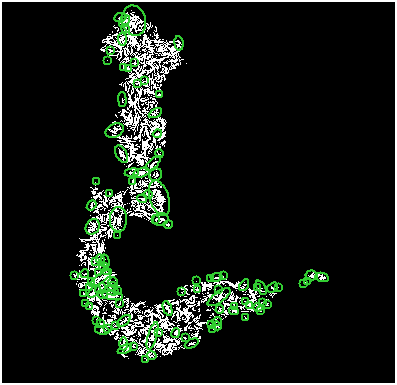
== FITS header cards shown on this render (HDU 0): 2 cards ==
NAXIS1  =                  393
NAXIS2  =                  381

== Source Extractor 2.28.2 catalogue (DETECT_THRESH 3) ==
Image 393 x 381 px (HDU 0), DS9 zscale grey, 1 PNG px = 1 image px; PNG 397 x 385 px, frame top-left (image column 1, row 381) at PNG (2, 2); each listed source drawn as its Kron ellipse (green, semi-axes under 4 px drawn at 4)
Background 0.499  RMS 2.9e-06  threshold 8.61e-06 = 3 sigma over >= 5 px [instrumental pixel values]
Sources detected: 252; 144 with non-positive FLUX_AUTO (blend fragments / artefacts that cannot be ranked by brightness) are neither listed nor drawn; the other 108 listed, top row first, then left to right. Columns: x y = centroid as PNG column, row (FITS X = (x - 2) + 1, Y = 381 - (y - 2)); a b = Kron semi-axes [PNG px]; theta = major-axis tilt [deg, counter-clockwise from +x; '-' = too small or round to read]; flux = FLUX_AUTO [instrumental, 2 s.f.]
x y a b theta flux
121 17 6 3 10 0.49
134 20 15 12 -76 3.1
125 22 7 3 52 0.46
125 29 4 2 - 0.26
122 39 6 4 -86 0.8
179 43 7 4 -83 1.2
110 50 2 2 - 0.2
107 61 2 2 - 0.042
134 63 2 2 - 0.46
123 68 4 3 - 0.1
128 69 4 2 - 0.5
145 81 4 3 - 0.8
138 83 4 3 - 0.75
159 95 4 3 - 1.1
122 99 7 2 -88 0.026
155 113 7 4 29 0.24
115 131 9 6 26 0.097
157 134 4 2 - 0.4
121 154 9 5 -63 0.4
159 154 4 2 - 0.043
153 163 10 3 44 0.37
132 172 7 3 7 0.73
141 173 8 4 15 0.65
156 175 7 6 - 0.47
132 181 3 2 - 0.37
96 182 3 2 - 0.15
109 193 3 2 - 0.086
148 195 4 3 - 0.43
160 198 18 9 -72 2.6
142 199 5 2 - 0.42
92 205 5 3 - 0.025
118 219 12 8 -89 0.87
156 219 3 2 - 0.13
161 219 8 6 16 0.82
168 224 5 3 - 0.44
93 227 8 6 59 0.91
118 235 2 2 - 0.18
101 260 5 3 - 0.97
95 261 4 3 - 0.36
105 261 6 3 -76 0.44
103 267 4 2 - 0.071
106 271 3 2 - 0.17
98 272 3 2 - 0.32
85 274 4 2 - 0.1
74 275 4 3 - 0.36
311 275 6 5 - 0.67
223 276 2 2 - 0.083
216 277 6 2 5 0.13
322 277 7 4 -14 1.7
101 278 13 4 35 0.77
211 278 3 2 - 0.18
196 280 2 2 - 0.034
307 281 3 2 - 0.072
92 282 3 2 - 0.44
113 282 5 2 - 0.48
303 283 3 2 - 0.097
244 285 6 2 57 0.69
112 286 5 2 - 0.44
278 287 2 2 - 0.21
89 288 3 2 - 0.22
101 288 6 3 44 0.076
257 288 3 2 - 0.34
261 288 8 2 -62 0.027
272 288 6 3 34 0.77
197 289 4 2 - 0.06
118 290 3 2 - 0.37
218 290 3 2 - 0.26
112 291 7 2 -15 0.16
94 292 7 3 39 0.17
181 292 2 2 - 0.17
84 293 4 3 - 0.19
102 294 5 2 - 0.78
113 296 10 3 -6 0.79
219 297 13 5 35 0.21
245 301 2 2 - 0.4
263 302 2 2 - 0.22
85 303 3 3 - 0.66
119 304 3 2 - 0.3
267 304 3 3 - 0.26
249 305 3 2 - 0.15
89 307 3 2 - 0.14
235 307 3 2 - 0.48
258 307 4 3 - 1.3
168 309 8 3 -69 0.71
220 309 4 2 - 0.21
234 311 5 3 - 0.84
260 311 3 3 - 0.8
245 318 3 2 - 0.35
97 320 4 2 - 0.2
124 321 8 3 37 0.34
217 321 5 3 - 0.085
101 324 4 2 - 0.26
212 325 3 3 - 0.23
116 326 3 2 - 0.068
217 326 5 2 - 0.061
107 329 2 2 - 0.062
212 329 2 2 - 0.1
102 330 7 4 -11 1.9
158 332 4 3 - 0.049
176 333 5 3 - 0.54
152 336 14 4 74 0.71
185 338 3 2 - 0.34
192 343 7 3 26 0.65
123 344 6 3 88 0.64
133 347 4 2 - 0.021
125 349 7 3 26 0.48
152 356 5 4 - 0.23
146 359 4 2 - 0.45
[144 non-positive-flux detections neither listed nor drawn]